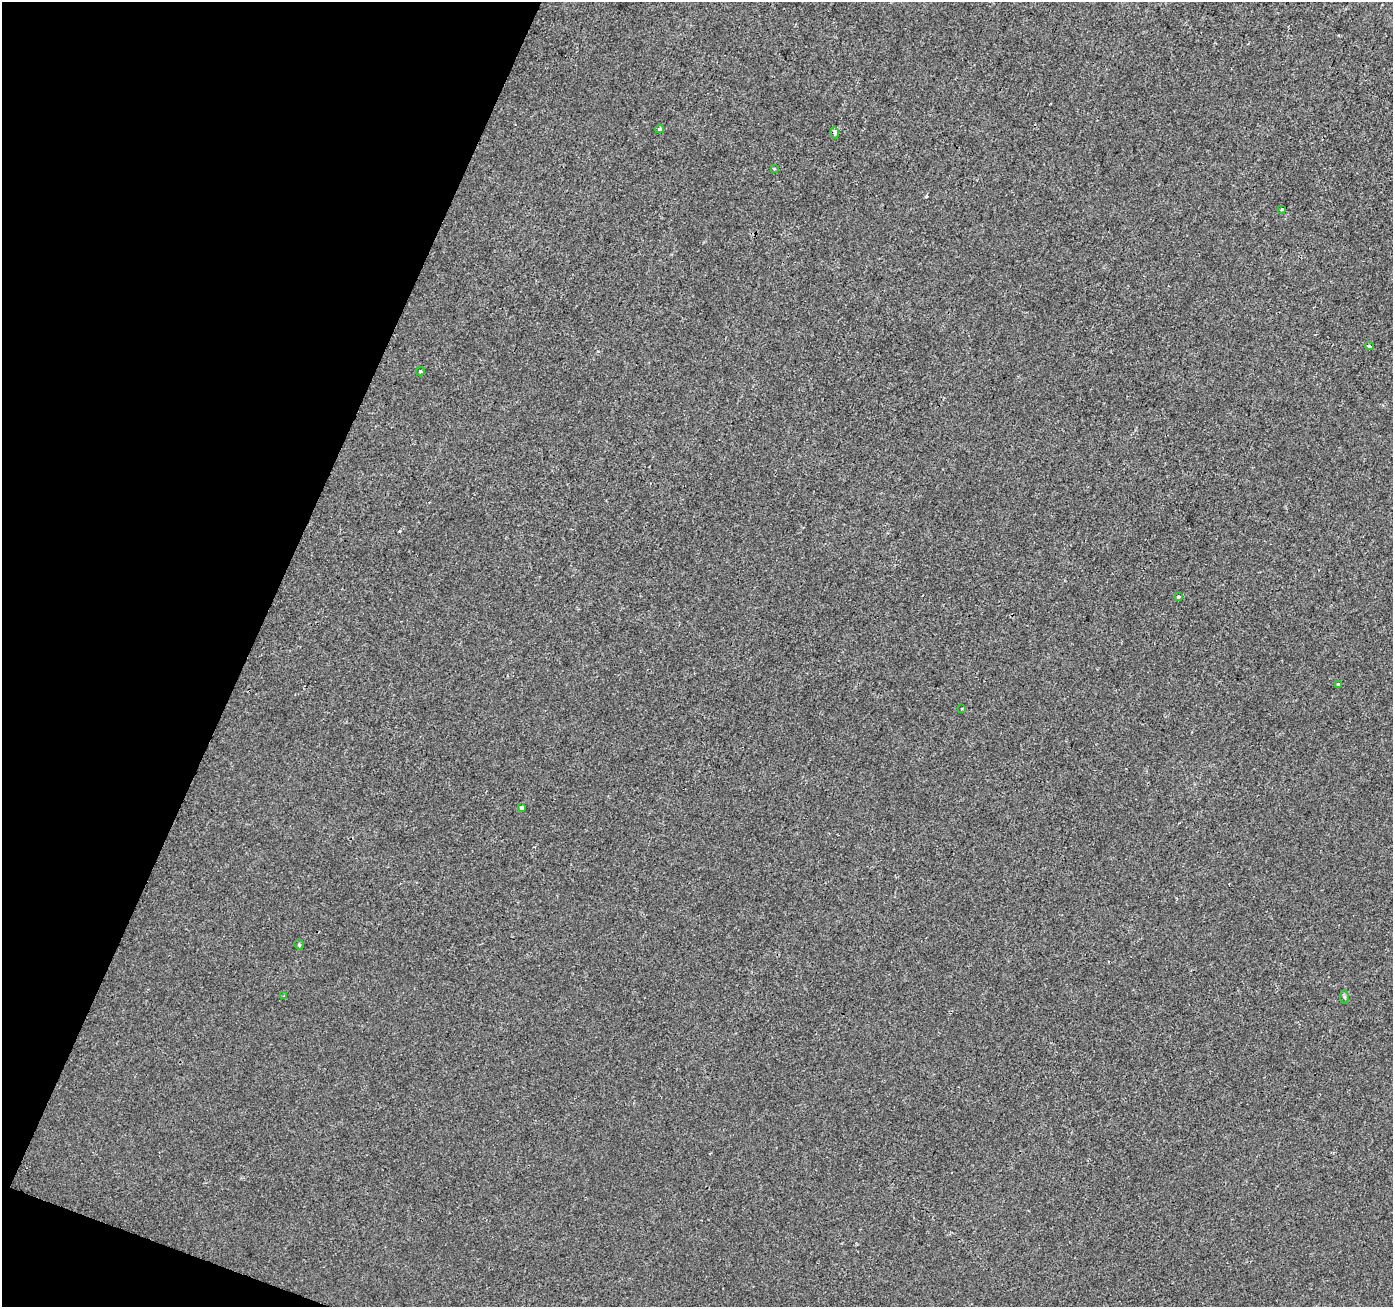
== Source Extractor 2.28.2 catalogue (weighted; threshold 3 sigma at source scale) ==
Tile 9 of 4 x 4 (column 1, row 3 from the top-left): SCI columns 8-1398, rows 1580-2884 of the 5571 x 5702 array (HDU 1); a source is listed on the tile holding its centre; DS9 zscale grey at full resolution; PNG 1395 x 1309 px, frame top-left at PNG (2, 2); each listed source drawn as its Kron ellipse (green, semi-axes under 4 px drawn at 4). Shown black and unused: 19% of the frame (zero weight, under 2 of 3 exposures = <1% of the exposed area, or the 3 px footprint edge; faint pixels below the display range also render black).
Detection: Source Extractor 2.28.2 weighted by HDU 2 'WHT'; one run over the whole footprint, this tile lists its part. Background -2.97e-04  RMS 0.0026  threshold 0.0116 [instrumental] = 3 sigma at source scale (4.5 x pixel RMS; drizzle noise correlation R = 1.50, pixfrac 1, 0.0396/0.0396 arcsec/px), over >= 5 px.
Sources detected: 15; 2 cosmic-ray / hot-pixel residue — neither listed nor drawn; the other 13 listed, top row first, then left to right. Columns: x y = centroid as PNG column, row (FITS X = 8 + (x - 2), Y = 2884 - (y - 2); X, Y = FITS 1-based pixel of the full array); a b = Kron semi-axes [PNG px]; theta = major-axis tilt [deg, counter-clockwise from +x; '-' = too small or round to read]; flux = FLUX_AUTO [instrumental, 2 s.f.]
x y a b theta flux
659 129 4 3 - 0.84
835 133 5 4 - 1.3
774 169 4 3 - 0.34
1282 209 4 3 - 1.3
1369 346 4 3 - 0.66
420 371 4 4 - 0.34
1179 597 3 3 - 0.59
1338 685 4 3 - 1.1
962 709 3 3 - 0.38
522 808 4 4 - 1.3
299 945 5 4 - 0.39
284 996 4 3 - 0.25
1345 997 6 4 -88 0.4